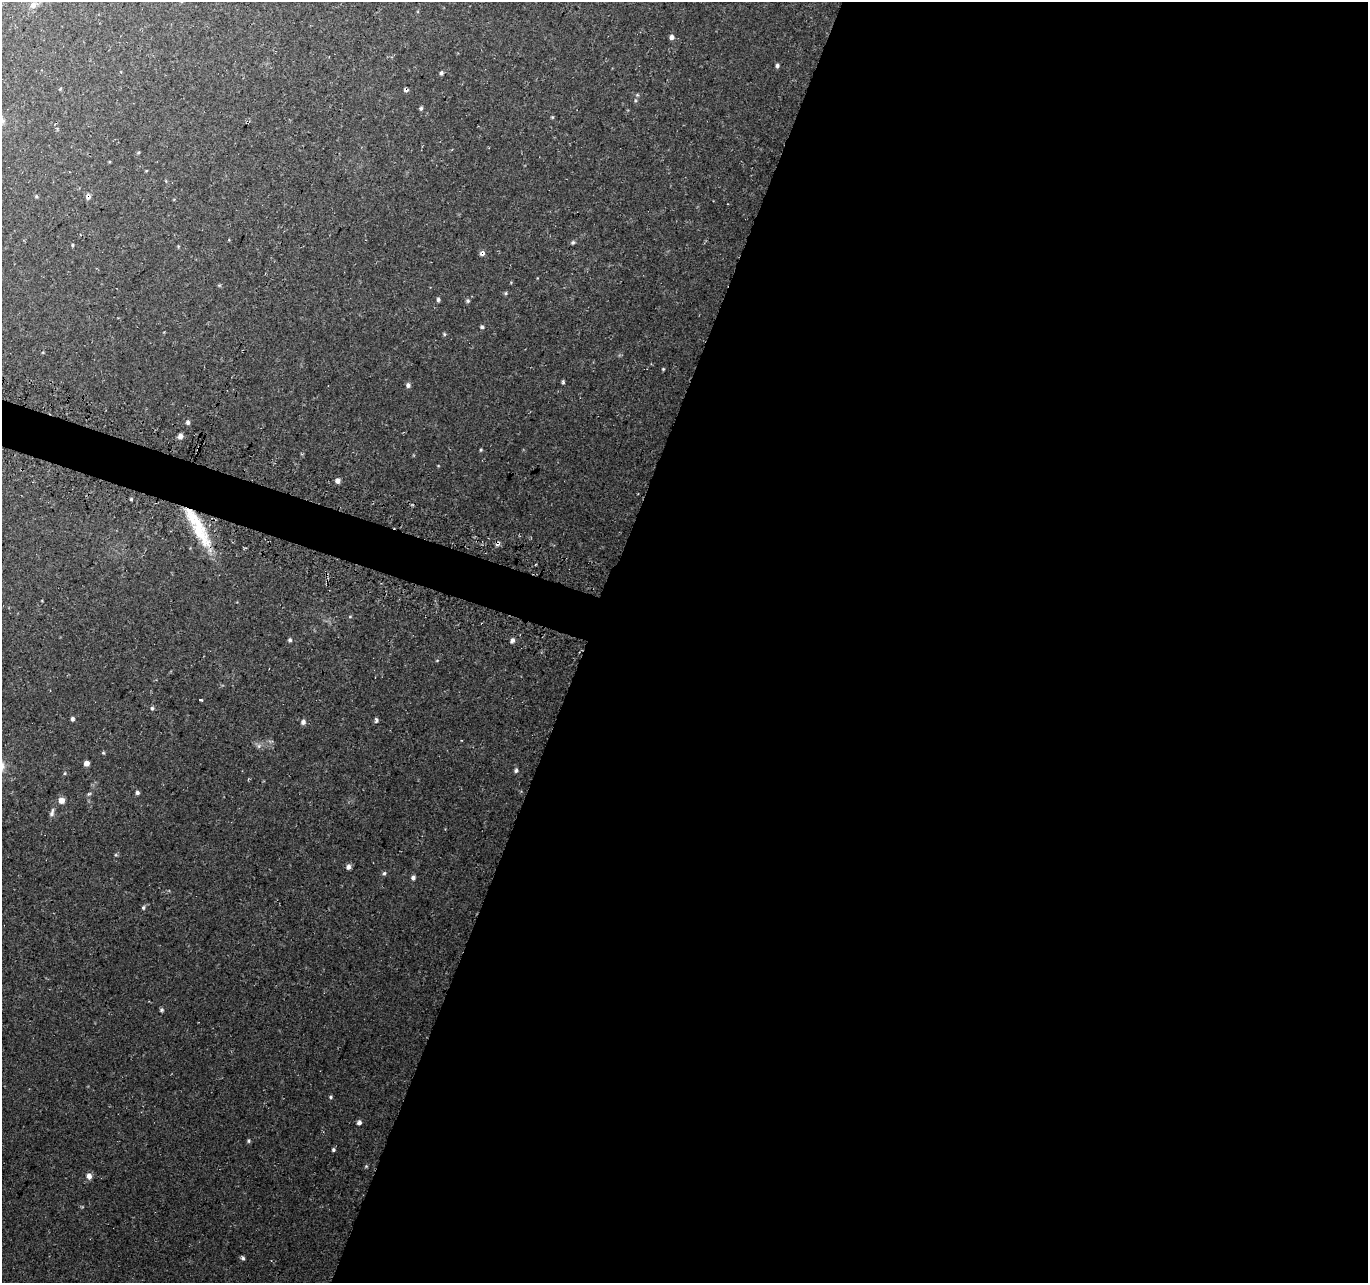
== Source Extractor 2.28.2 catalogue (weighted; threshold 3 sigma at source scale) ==
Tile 12 of 4 x 4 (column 4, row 3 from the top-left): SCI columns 4111-5476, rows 1526-2806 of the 5498 x 5677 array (HDU 1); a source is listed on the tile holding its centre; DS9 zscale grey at full resolution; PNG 1370 x 1285 px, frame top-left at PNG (2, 2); no overlay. Shown black and unused: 59% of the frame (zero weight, under 3 of 4 exposures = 3% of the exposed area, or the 3 px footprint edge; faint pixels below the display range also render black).
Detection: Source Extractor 2.28.2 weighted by HDU 2 'WHT'; one run over the whole footprint, this tile lists its part. Background 0.0705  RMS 0.0046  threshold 0.0207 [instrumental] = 3 sigma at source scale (4.5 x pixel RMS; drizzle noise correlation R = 1.50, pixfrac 1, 0.0396/0.0396 arcsec/px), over >= 5 px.
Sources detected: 58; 1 cosmic-ray / hot-pixel residue — not listed; the other 57 listed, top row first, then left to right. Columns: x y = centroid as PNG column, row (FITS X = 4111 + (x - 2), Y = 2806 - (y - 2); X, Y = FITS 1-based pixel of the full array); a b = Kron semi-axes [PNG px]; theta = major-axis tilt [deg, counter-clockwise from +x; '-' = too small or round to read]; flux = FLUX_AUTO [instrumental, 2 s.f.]
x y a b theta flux
33 5 8 7 - 2.3
672 37 6 6 - 1.5
777 66 5 4 - 1
441 73 5 4 - 0.9
406 90 5 3 - 1.2
421 108 5 4 - 0.75
552 117 4 4 - 0.45
138 153 5 3 - 0.45
88 197 8 6 80 1.5
573 242 6 5 - 0.77
72 245 4 3 - 0.43
482 253 7 7 - 1.4
506 293 6 4 89 0.54
438 299 5 4 - 0.89
468 301 5 5 - 0.76
482 327 5 5 - 0.75
444 334 5 4 - 0.55
663 369 4 3 - 0.41
563 382 7 3 -84 0.62
408 385 6 5 - 1.2
188 422 5 4 - 1.2
180 436 5 5 - 2.1
198 449 3 3 - 0.65
481 450 4 3 - 0.5
338 481 6 5 - 1.6
131 499 4 4 - 0.5
198 529 51 14 -64 24
350 616 5 3 - 0.43
290 640 5 4 - 0.87
512 640 6 5 - 1.3
437 660 5 3 - 0.35
201 700 3 3 - 2.8
152 708 5 4 - 0.76
72 719 4 4 - 1.1
376 720 4 4 - 1.1
303 722 6 6 - 1.6
461 740 3 2 - 0.48
259 746 6 6 - 1.1
86 763 5 4 - 2.5
516 771 5 5 - 0.94
65 773 5 3 - 0.45
137 792 5 5 - 1.1
89 794 6 4 29 0.63
61 801 6 6 - 3.5
52 813 12 6 75 1.5
348 867 6 5 - 1.6
384 873 5 5 - 0.76
413 878 6 5 - 1.1
143 908 6 4 76 0.77
161 1010 5 4 - 0.67
331 1097 5 4 - 0.6
359 1122 6 5 - 1.2
249 1141 5 4 - 0.63
333 1150 5 4 - 0.72
366 1166 5 4 - 0.5
89 1176 7 6 - 2.1
243 1258 5 5 - 0.82
Overlapping masked pixels (flux is a lower limit): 4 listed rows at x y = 406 90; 88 197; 198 449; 198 529